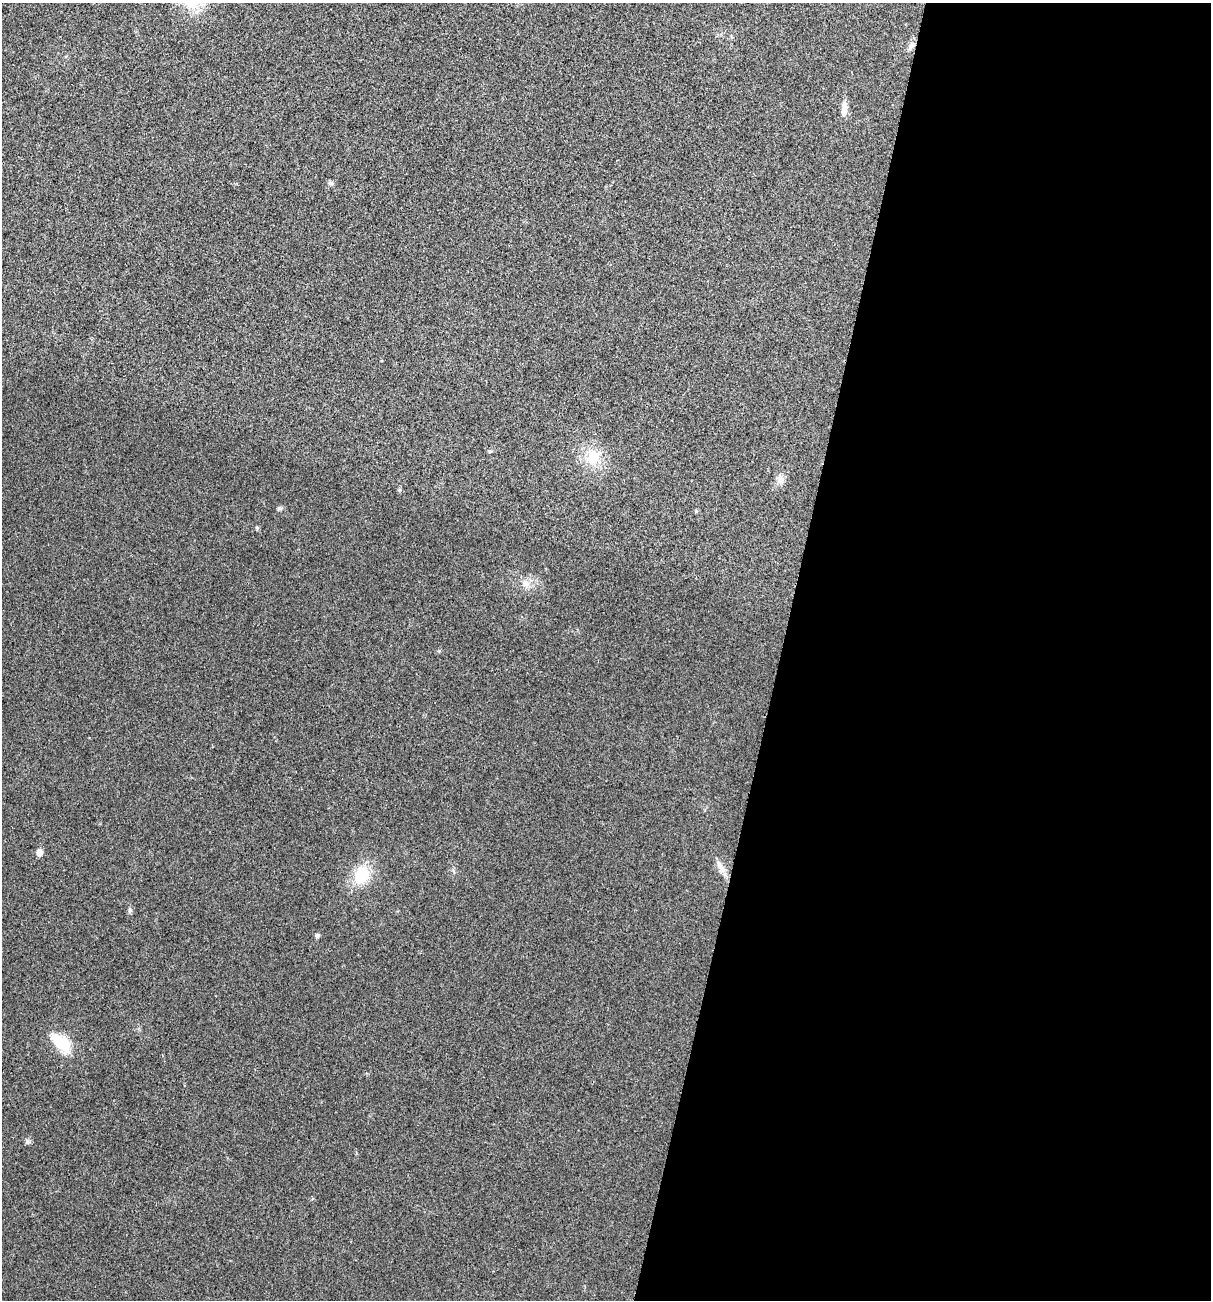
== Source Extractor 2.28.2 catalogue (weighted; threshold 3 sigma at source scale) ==
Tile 12 of 4 x 4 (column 4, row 3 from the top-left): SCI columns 3758-4966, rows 1306-2603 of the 5220 x 5205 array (HDU 1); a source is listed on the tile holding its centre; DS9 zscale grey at full resolution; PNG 1213 x 1302 px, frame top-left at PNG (2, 3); no overlay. Shown black and unused: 36% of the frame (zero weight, under 3 of 4 exposures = <1% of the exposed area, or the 3 px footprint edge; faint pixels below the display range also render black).
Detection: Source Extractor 2.28.2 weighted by HDU 2 'WHT'; one run over the whole footprint, this tile lists its part. Background 0.0264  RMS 0.0059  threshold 0.0265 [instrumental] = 3 sigma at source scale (4.5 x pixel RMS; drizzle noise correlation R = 1.50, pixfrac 1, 0.05/0.05 arcsec/px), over >= 5 px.
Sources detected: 15; all 15 listed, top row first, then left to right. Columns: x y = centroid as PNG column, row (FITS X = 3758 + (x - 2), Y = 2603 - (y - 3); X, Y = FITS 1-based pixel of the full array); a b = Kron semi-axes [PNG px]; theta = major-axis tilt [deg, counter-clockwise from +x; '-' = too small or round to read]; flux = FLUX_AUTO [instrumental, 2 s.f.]
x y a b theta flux
911 46 11 6 46 2.4
844 109 21 7 88 4.7
331 183 7 5 -18 1.3
593 457 25 20 88 17
780 479 12 9 -60 3.6
280 508 7 5 -19 1.1
696 511 6 4 19 0.63
526 583 12 8 -40 3.9
39 852 5 5 - 5.6
720 867 24 7 -62 4.7
362 875 17 14 59 22
130 910 7 5 88 1.2
317 935 6 6 - 1.1
61 1043 32 14 -47 17
27 1141 7 7 - 1.4
Unlisted compact peaks at least as high as the median listed source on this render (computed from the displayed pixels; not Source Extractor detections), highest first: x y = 257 528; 439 651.